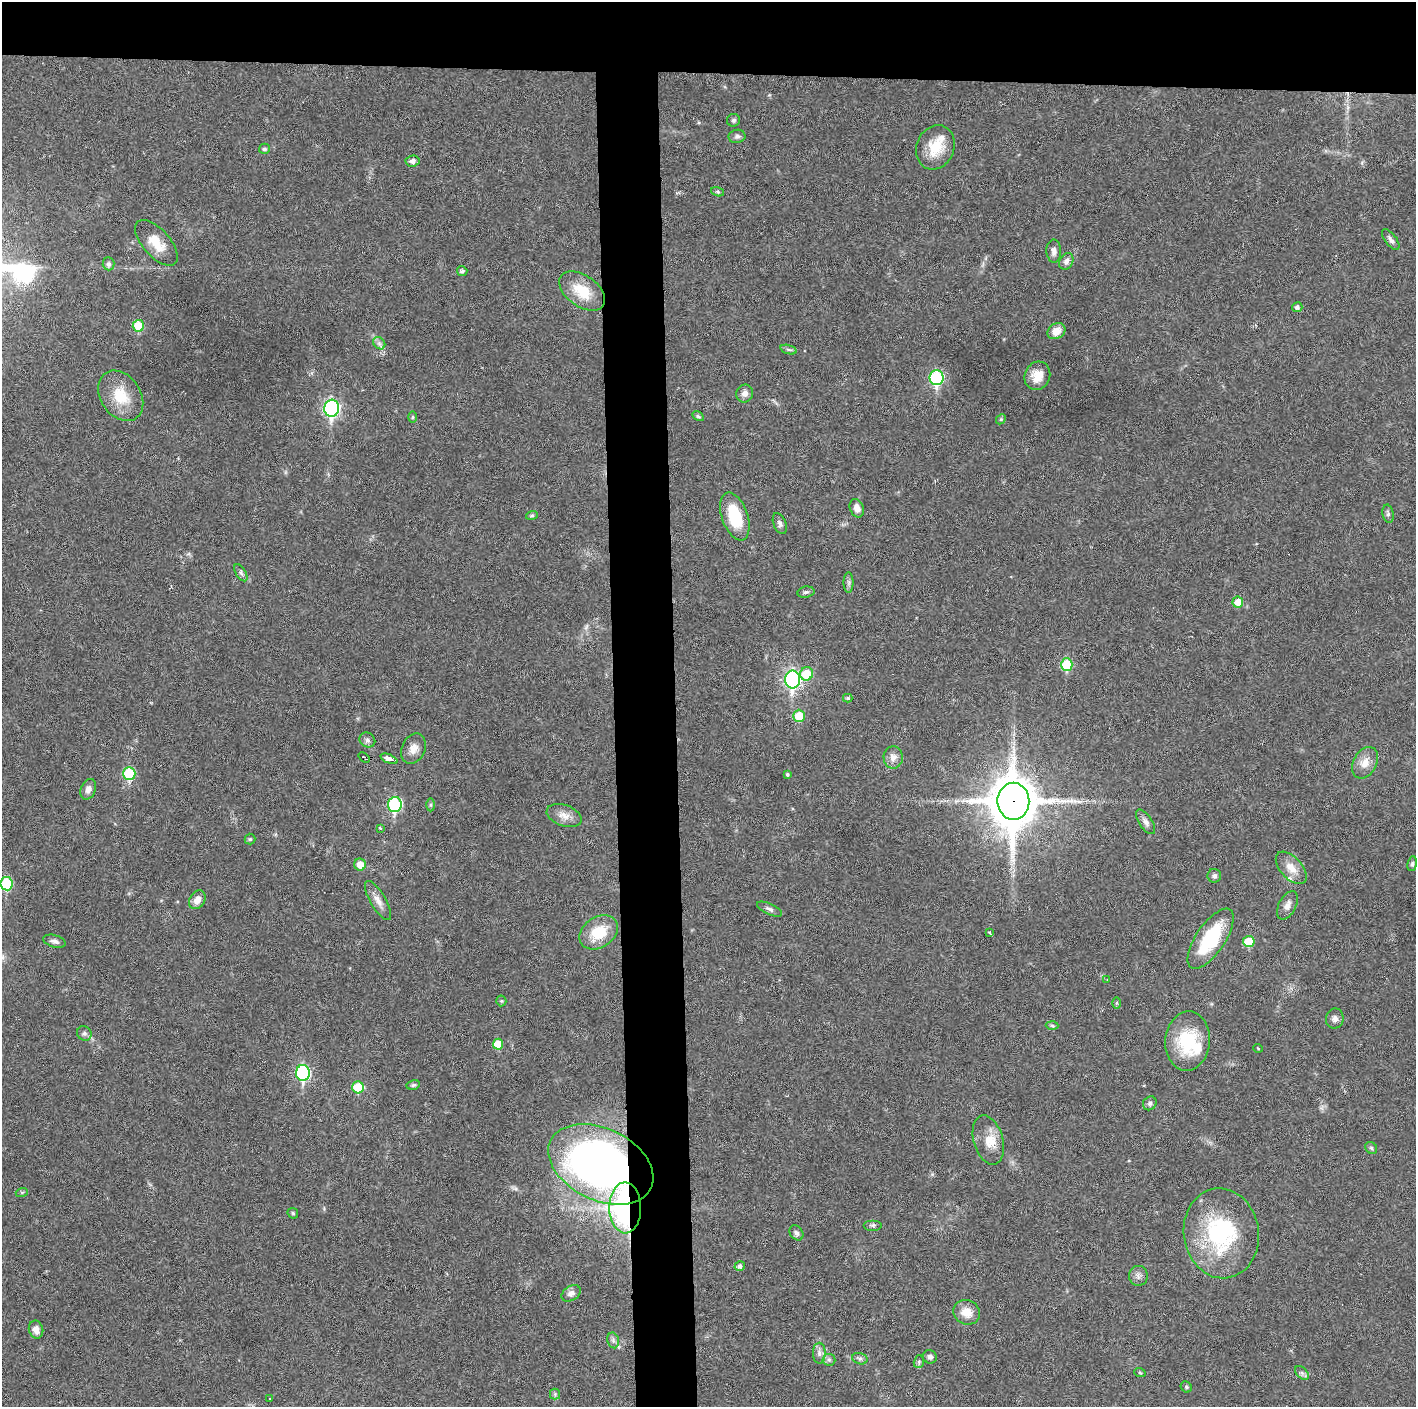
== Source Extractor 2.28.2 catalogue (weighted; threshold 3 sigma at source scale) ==
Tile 2 of 3 x 3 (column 2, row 1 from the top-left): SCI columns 1414-2827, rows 2811-4215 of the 4240 x 4217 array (HDU 1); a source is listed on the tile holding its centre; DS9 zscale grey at full resolution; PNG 1418 x 1409 px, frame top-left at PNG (2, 2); each listed source drawn as its Kron ellipse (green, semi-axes under 4 px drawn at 4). Shown black and unused: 9% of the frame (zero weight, under 3 of 6 exposures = <1% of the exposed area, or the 3 px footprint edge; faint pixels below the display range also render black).
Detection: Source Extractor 2.28.2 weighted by HDU 2 'WHT'; one run over the whole footprint, this tile lists its part. Background 0.0251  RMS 0.002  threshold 0.00815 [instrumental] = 3 sigma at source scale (4.09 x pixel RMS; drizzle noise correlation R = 1.36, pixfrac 0.8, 0.05/0.05 arcsec/px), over >= 5 px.
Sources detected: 113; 5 inside a brighter listed object's ellipse — not listed separately; the other 108 listed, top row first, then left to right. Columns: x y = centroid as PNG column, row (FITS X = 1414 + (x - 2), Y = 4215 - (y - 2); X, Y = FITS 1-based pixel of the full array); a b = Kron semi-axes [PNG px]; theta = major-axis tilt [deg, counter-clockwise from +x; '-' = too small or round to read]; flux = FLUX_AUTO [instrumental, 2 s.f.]
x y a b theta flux
734 120 6 6 - 0.4
737 136 8 6 9 0.51
935 147 23 18 68 5
264 149 5 5 - 0.42
413 161 7 5 5 0.78
717 192 7 4 -20 0.31
1391 240 12 5 -53 0.72
156 243 28 13 -48 3.6
1054 251 11 7 -88 0.8
1066 261 9 6 61 0.79
109 264 6 6 - 0.63
462 271 5 5 - 0.46
582 291 26 15 -36 5.3
1297 307 5 5 - 0.53
138 326 6 5 - 5.6
1056 331 9 7 31 2.2
379 343 7 5 -45 0.49
789 350 8 3 -19 0.37
1037 376 14 12 65 2.8
936 378 7 7 - 26
745 393 9 8 - 0.92
121 396 27 20 -56 5.3
332 408 8 7 - 41
698 416 6 4 -29 0.29
413 417 5 3 - 0.2
1001 419 5 4 - 0.26
857 508 9 7 -69 1.2
1388 514 9 5 -80 0.48
532 515 6 4 15 0.27
735 516 25 13 -70 8.1
780 523 11 6 -69 0.63
241 573 9 5 -57 0.45
849 582 10 5 -90 0.53
806 592 8 5 9 0.4
1238 602 5 5 - 3
1067 665 6 5 - 8.2
806 674 7 6 - 5.5
793 680 9 7 -90 49
848 698 4 4 - 0.32
799 716 6 6 - 4.6
367 740 8 7 - 0.58
413 749 15 11 65 1.7
893 757 11 9 -89 1.3
364 758 6 2 -40 0.3
389 759 9 4 -22 1.3
1365 763 17 11 61 2.1
129 773 6 6 - 11
787 774 4 3 - 0.27
88 789 11 7 69 1.1
1013 801 18 16 89 790
395 804 7 7 - 20
430 805 6 4 90 0.29
564 815 18 10 -19 1.8
1146 822 14 6 -55 0.93
380 828 3 3 - 0.3
250 839 5 5 - 0.27
1412 864 7 5 80 0.35
360 865 6 6 - 2
1291 868 19 10 -48 2.3
1214 876 7 7 - 0.57
6 884 7 6 - 13
197 900 10 7 57 1.4
378 900 22 7 -60 1.5
1287 905 15 8 63 1.2
770 909 13 5 -24 0.61
599 932 21 15 34 5.8
989 932 3 3 - 0.48
1211 939 35 14 56 12
54 941 11 6 -15 0.72
1249 941 6 5 - 5.1
1107 980 3 2 - 0.11
501 1001 5 5 - 0.24
1116 1003 6 4 89 0.23
1335 1019 10 8 79 0.86
1052 1025 6 4 -3 0.28
84 1033 7 7 - 0.54
1188 1041 29 22 85 9.8
498 1044 5 5 - 3.5
1258 1048 5 3 - 0.16
303 1073 8 7 - 26
413 1085 7 4 11 0.37
358 1087 6 6 - 5.7
1150 1103 7 6 - 0.51
988 1140 25 14 -74 3.1
1371 1148 6 5 - 0.37
601 1164 56 36 -26 140
22 1192 6 4 18 0.23
625 1208 25 16 -89 37
293 1213 6 4 -45 0.25
873 1225 9 5 0 0.43
796 1233 8 6 -55 0.52
1221 1233 45 37 -82 21
740 1266 5 4 - 0.66
1138 1276 10 9 - 0.79
571 1293 10 7 32 0.77
967 1312 14 12 -25 2.5
36 1330 9 7 -76 1.2
613 1340 8 5 -78 0.55
819 1353 10 6 -90 0.8
930 1357 7 6 - 0.65
860 1359 8 5 -15 0.49
829 1360 6 6 - 0.44
919 1362 6 5 - 0.32
1140 1373 6 3 -19 0.19
1302 1373 8 5 -46 0.48
1186 1387 6 5 - 0.28
555 1394 5 5 - 0.3
270 1399 2 2 - 0.18
Overlapping masked pixels (flux is a lower limit): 3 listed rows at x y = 1013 801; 601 1164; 625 1208
Isophote crosses this tile's border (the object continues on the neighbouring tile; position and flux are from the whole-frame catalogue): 1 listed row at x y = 6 884